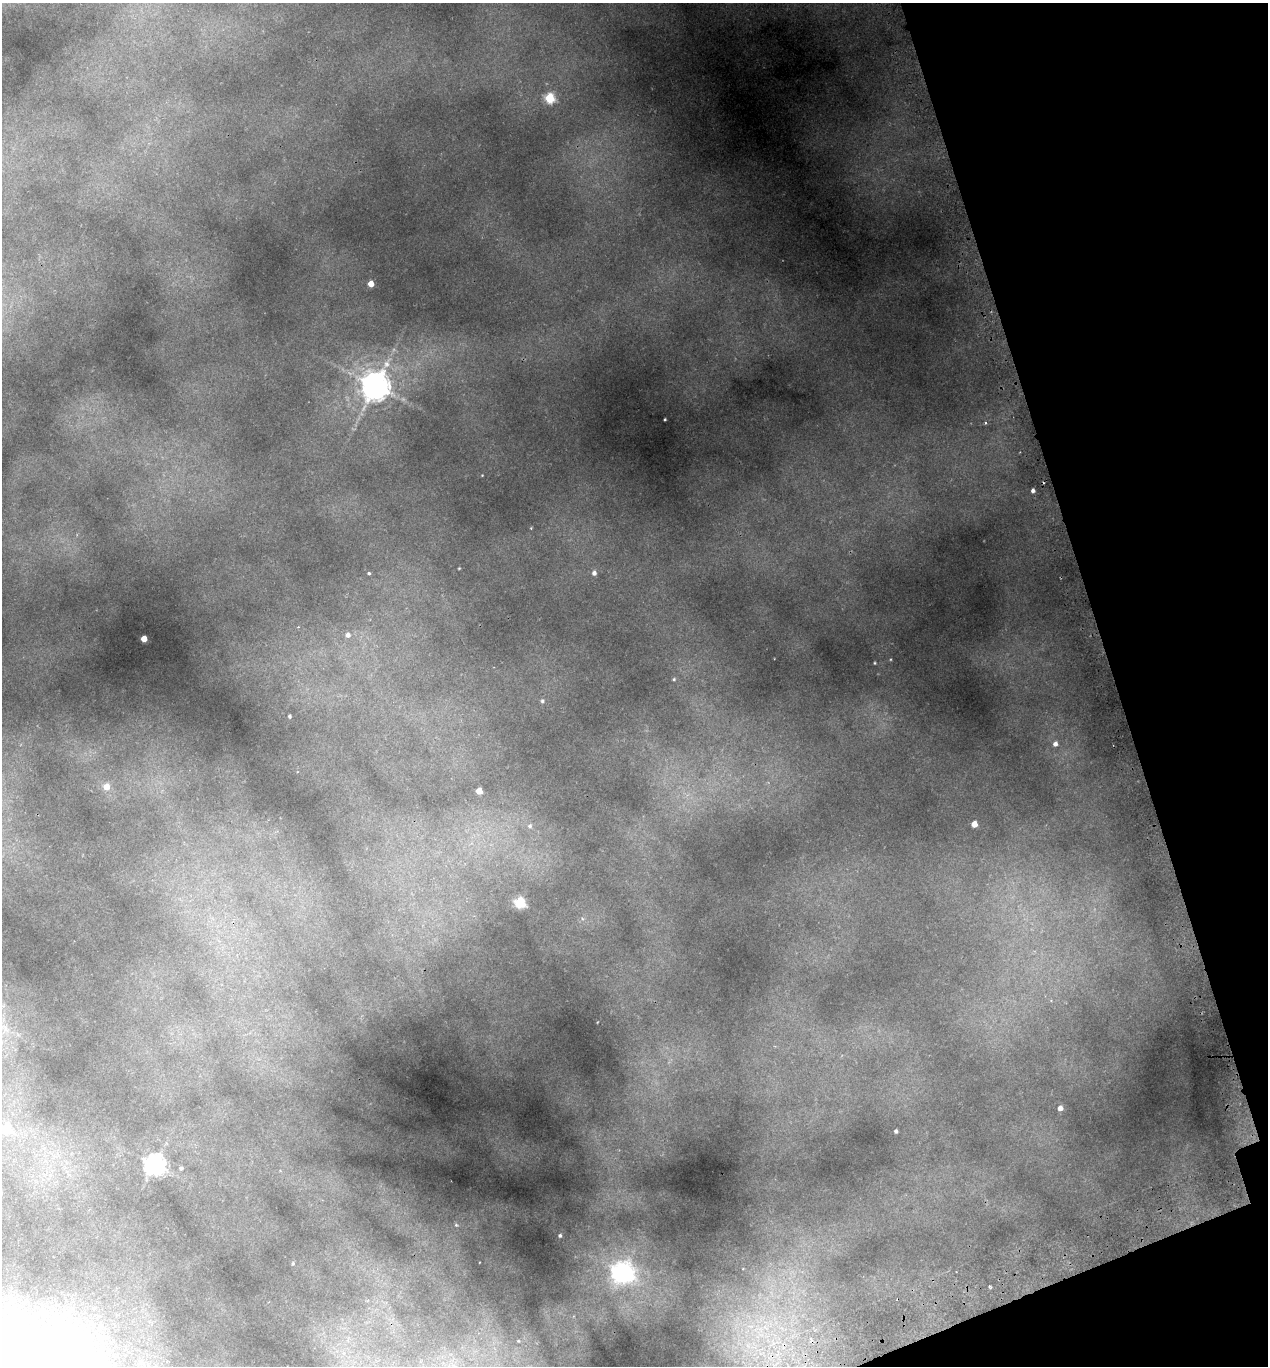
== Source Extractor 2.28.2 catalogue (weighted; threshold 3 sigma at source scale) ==
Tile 12 of 4 x 4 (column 4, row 3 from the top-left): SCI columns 3924-5189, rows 1425-2788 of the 5369 x 5573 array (HDU 1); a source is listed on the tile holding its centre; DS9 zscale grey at full resolution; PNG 1270 x 1368 px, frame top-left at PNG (2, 3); no overlay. Shown black and unused: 15% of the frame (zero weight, under 2 of 3 exposures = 4% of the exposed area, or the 3 px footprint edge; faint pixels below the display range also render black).
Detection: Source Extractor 2.28.2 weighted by HDU 2 'WHT'; one run over the whole footprint, this tile lists its part. Background 0.145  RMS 0.0072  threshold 0.0323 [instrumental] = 3 sigma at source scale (4.5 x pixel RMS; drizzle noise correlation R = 1.50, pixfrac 1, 0.0396/0.0396 arcsec/px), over >= 5 px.
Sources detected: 33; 2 cosmic-ray / hot-pixel residue — not listed; the other 31 listed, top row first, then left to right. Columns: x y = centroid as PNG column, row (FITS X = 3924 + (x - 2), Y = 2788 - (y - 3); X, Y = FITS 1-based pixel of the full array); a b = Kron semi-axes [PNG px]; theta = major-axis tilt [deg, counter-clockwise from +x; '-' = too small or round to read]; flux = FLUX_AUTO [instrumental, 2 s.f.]
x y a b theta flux
550 98 5 5 - 36
371 284 4 4 - 8.6
386 364 11 9 89 4.9
375 386 9 9 - 1000
665 419 3 2 - 0.59
985 423 5 3 - 0.73
1033 491 4 4 - 1.9
369 573 4 4 - 1
594 573 5 5 - 2.2
348 635 6 6 - 2.8
144 639 4 4 - 9
874 663 4 3 - 0.54
674 679 5 4 - 0.76
542 701 6 5 - 1.3
289 716 4 3 - 0.88
1055 744 6 5 - 2.9
106 787 5 5 - 7.8
479 791 4 4 - 10
974 824 5 4 - 8
530 826 7 7 - 2.2
520 902 5 5 - 51
1060 1108 5 5 - 3.3
6 1128 5 5 - 24
896 1131 4 3 - 1.4
154 1165 7 7 - 420
181 1168 4 4 - 1.1
456 1225 5 3 - 0.79
560 1235 3 3 - 0.96
293 1263 4 4 - 0.75
622 1272 10 8 -11 330
518 1341 5 4 - 0.68